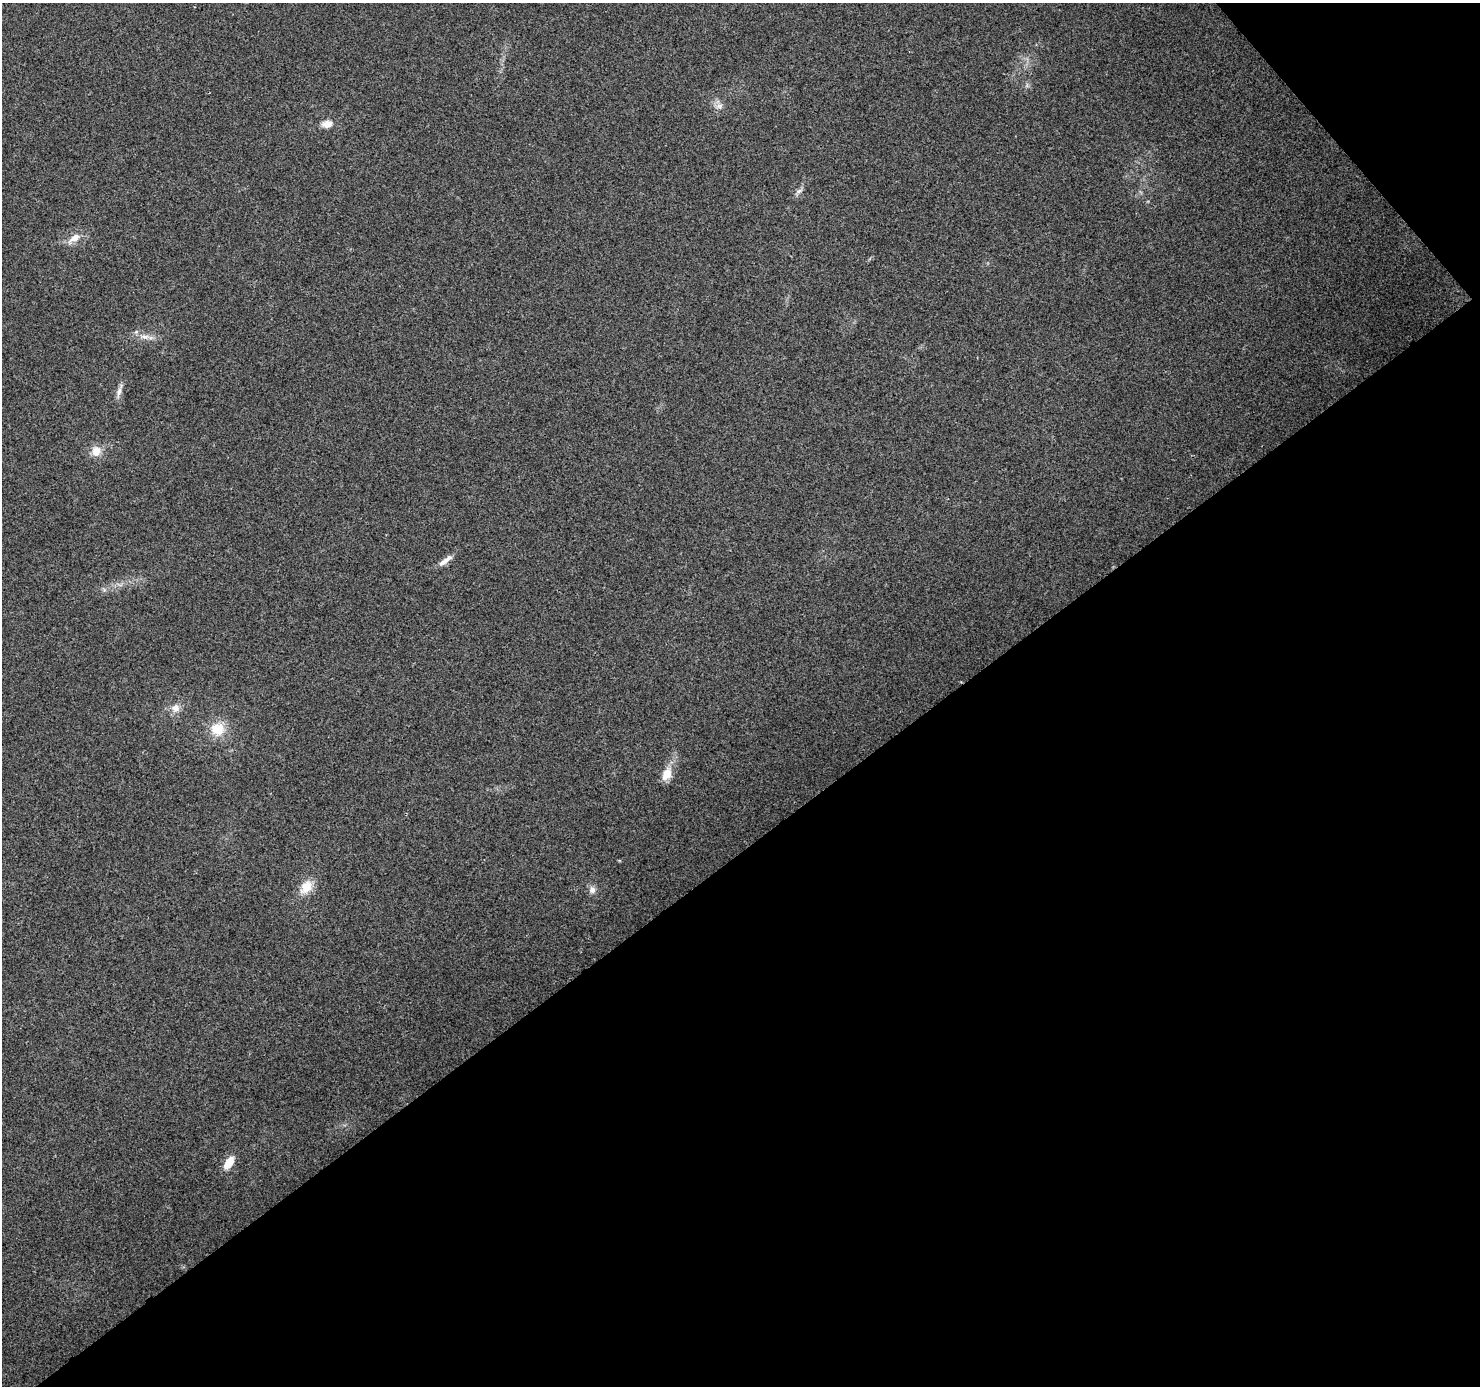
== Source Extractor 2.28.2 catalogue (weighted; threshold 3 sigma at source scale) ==
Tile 12 of 4 x 4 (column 4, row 3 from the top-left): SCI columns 4521-5998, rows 1597-2980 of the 6079 x 6019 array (HDU 1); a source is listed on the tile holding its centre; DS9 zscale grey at full resolution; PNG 1482 x 1388 px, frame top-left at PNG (2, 3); no overlay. Shown black and unused: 41% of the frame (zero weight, under 3 of 4 exposures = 7% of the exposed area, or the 3 px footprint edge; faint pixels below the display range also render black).
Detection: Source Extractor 2.28.2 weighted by HDU 2 'WHT'; one run over the whole footprint, this tile lists its part. Background 0.0798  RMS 0.0076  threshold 0.0343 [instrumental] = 3 sigma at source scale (4.5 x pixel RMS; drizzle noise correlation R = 1.50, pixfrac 1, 0.0396/0.0396 arcsec/px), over >= 5 px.
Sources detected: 14; all 14 listed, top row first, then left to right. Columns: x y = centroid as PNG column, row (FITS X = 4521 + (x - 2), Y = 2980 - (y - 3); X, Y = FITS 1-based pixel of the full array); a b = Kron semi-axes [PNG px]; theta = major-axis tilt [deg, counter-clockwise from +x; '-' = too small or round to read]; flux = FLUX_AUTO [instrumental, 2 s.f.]
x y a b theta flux
720 106 9 8 - 3.6
327 124 11 8 9 6.7
799 191 10 5 35 2.2
74 238 19 8 36 7.7
145 337 13 6 -4 4.6
119 391 20 5 72 4.2
96 451 13 11 77 8.2
444 562 17 7 34 5.3
175 708 11 10 - 5.6
218 729 16 15 - 17
667 774 14 9 65 11
306 887 17 12 59 13
592 890 11 9 82 4
229 1162 13 7 57 12